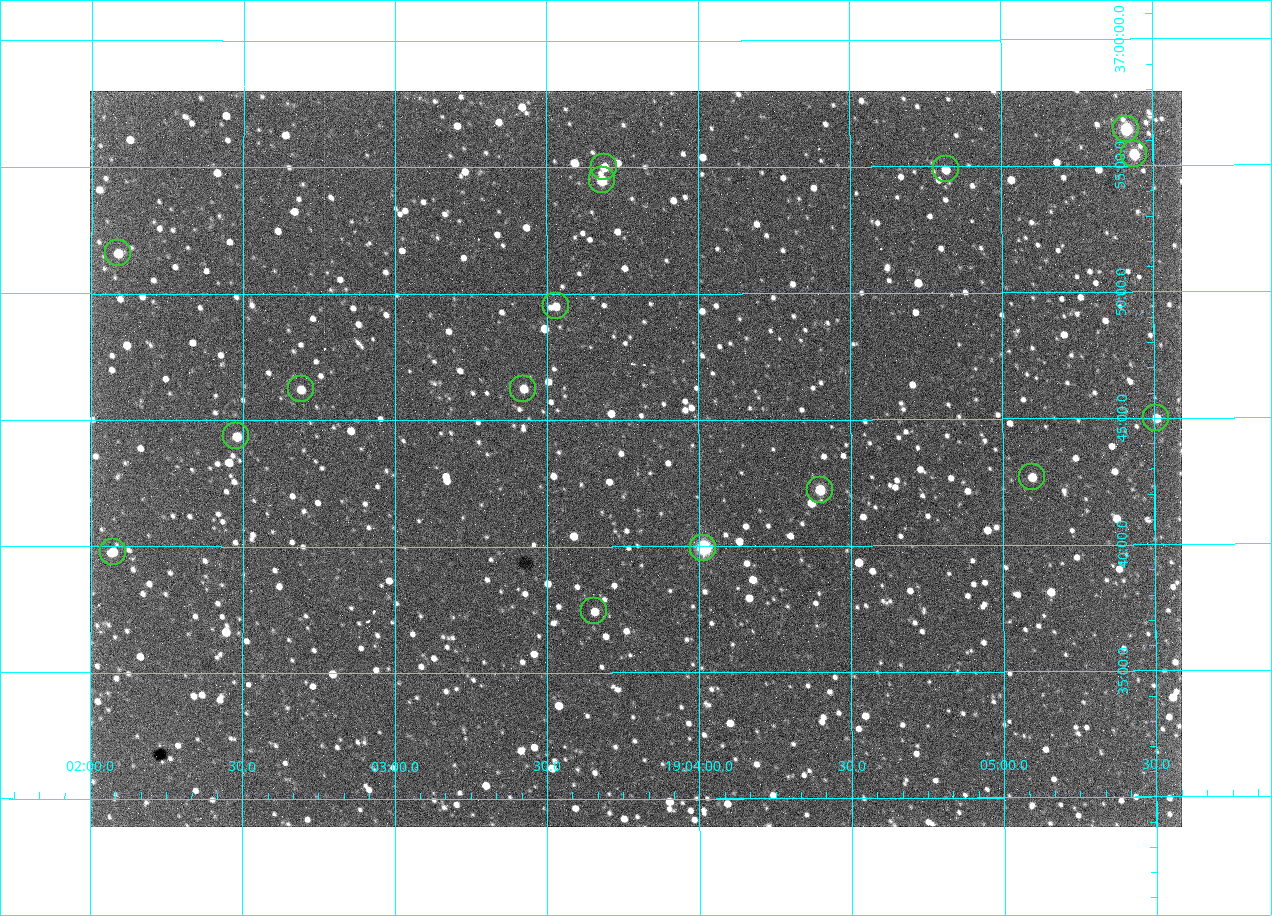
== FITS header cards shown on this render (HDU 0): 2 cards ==
NAXIS1  =                 1092 /fastest changing axis
NAXIS2  =                  736 /next to fastest changing axis

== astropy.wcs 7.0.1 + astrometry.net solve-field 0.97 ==
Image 1092 x 736 px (HDU 0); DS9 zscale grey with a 90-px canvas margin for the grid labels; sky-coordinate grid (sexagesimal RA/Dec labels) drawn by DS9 from the SOLVED WCS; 16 Tycho-2 reference stars matched to detected sources circled (green)
Header WCS: none
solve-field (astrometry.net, Tycho-2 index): SOLVED blind (the file carries no WCS)
Solved WCS: RA---TAN-SIP/DEC--TAN-SIP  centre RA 19:03:48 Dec +36:43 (285.95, +36.72 deg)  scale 2.37 arcsec/px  FOV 43.2' x 29.1'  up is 0 deg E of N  parity flipped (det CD > 0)
(file carries no celestial WCS; the grid is the blind solution)
Tycho-2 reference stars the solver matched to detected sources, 16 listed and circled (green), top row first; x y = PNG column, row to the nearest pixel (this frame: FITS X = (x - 92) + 1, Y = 736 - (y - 91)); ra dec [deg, ICRS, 3 dp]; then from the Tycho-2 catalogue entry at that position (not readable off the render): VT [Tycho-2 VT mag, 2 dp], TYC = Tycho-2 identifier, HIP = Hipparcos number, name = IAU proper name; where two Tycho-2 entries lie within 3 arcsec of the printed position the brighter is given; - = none
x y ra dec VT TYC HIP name
1128 129 286.353 +36.941 8.32 2652-644-1 93748 -
1136 154 286.360 +36.924 9.83 2652-14-1 - -
606 167 285.922 +36.917 10.48 2652-1249-1 - -
948 169 286.204 +36.915 10.94 2652-350-1 - -
604 180 285.920 +36.908 9.57 2652-218-1 - -
120 253 285.522 +36.860 10.88 2651-1921-1 - -
558 306 285.882 +36.825 10.95 2652-329-1 - -
303 389 285.672 +36.770 11.14 2651-2527-1 - -
525 389 285.856 +36.771 11.11 2652-1253-1 - -
1158 418 286.377 +36.750 10.72 2652-110-1 - -
238 436 285.620 +36.739 11.03 2651-1906-1 - -
1034 477 286.274 +36.711 10.88 2652-1070-1 - -
822 490 286.100 +36.704 10.14 2652-1649-1 - -
705 548 286.004 +36.666 8.52 2652-1368-1 - -
115 552 285.518 +36.663 10.71 2651-2245-1 - -
596 611 285.914 +36.624 11.11 2652-845-1 - -